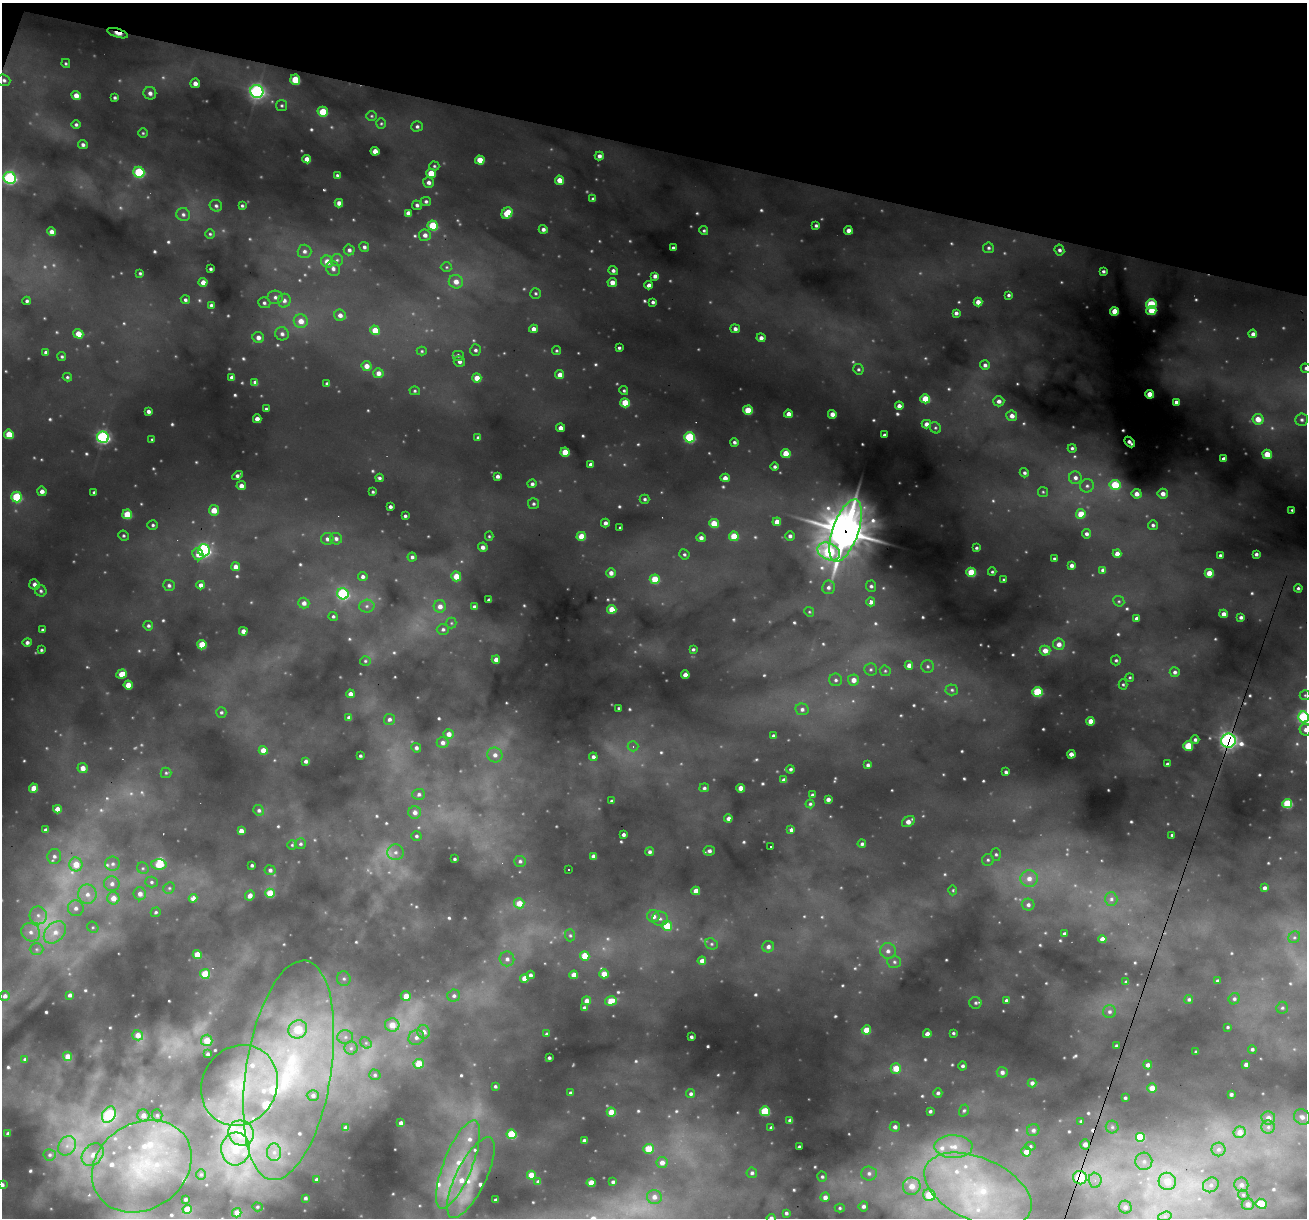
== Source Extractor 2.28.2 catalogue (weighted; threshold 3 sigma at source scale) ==
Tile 2 of 4 x 4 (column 2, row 1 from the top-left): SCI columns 1306-2610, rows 3774-4989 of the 5219 x 5239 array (HDU 1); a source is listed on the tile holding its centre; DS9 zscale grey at full resolution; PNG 1309 x 1220 px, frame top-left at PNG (2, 3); each listed source drawn as its Kron ellipse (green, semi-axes under 4 px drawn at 4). Shown black and unused: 12% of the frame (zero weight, under 3 of 6 exposures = <1% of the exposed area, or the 3 px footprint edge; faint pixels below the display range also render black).
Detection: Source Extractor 2.28.2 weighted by HDU 2 'WHT'; one run over the whole footprint, this tile lists its part. Background 0.291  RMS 0.046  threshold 0.189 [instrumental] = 3 sigma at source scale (4.09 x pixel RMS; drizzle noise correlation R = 1.36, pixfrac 0.8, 0.05/0.05 arcsec/px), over >= 5 px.
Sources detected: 673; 31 too faint to see at this stretch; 2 cosmic-ray / hot-pixel residue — neither listed nor drawn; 25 inside a brighter listed object's ellipse — not listed separately; of the other 615, all 500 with FLUX_AUTO >= 5.28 (the completeness limit of this list) listed and drawn (115 fainter detections not listed), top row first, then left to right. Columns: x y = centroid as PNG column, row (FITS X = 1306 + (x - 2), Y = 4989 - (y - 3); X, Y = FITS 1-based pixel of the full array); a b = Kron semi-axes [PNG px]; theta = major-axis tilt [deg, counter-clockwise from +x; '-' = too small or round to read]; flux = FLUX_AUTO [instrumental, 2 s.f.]
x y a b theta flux
118 33 10 4 -17 56
66 63 4 4 - 5.8
4 80 6 5 - 10
295 80 5 5 - 120
195 83 5 4 - 24
257 91 6 6 - 1100
150 93 6 6 - 19
76 95 5 4 - 31
115 97 3 3 - 8.2
282 105 5 5 - 7.5
323 112 5 5 - 110
371 116 5 5 - 5.9
381 123 5 5 - 6.2
76 124 4 4 - 8.6
417 126 5 5 - 9.9
143 133 4 4 - 5.4
83 145 5 4 - 12
375 151 4 4 - 40
599 156 4 4 - 18
307 159 4 4 - 29
480 160 5 4 - 68
434 166 5 4 - 6.3
139 172 5 5 - 270
431 173 5 4 - 77
337 175 4 3 - 6.8
10 178 6 6 - 630
559 180 4 4 - 43
428 182 5 5 - 17
593 199 4 4 - 12
426 201 5 4 - 8.9
339 203 4 4 - 24
417 205 5 4 - 11
216 206 6 5 - 10
242 206 4 3 - 6.8
408 213 4 4 - 20
507 213 6 5 - 100
183 214 7 6 - 13
816 225 4 3 - 8.5
433 226 5 5 - 160
543 229 4 4 - 15
704 230 4 4 - 6.9
848 230 4 4 - 28
51 232 4 4 - 24
210 234 5 4 - 6.4
425 235 6 5 - 21
364 247 5 4 - 12
673 248 4 3 - 9.6
988 248 5 5 - 9.7
349 250 5 5 - 14
1059 250 5 4 - 12
304 251 7 7 - 16
337 260 6 6 - 10
327 262 6 5 - 46
446 267 6 5 - 7
210 269 3 3 - 7.1
333 269 8 6 -61 18
613 271 5 4 - 12
1103 271 3 3 - 9
140 273 4 3 - 6.5
655 276 4 4 - 19
203 282 4 4 - 25
456 282 7 6 - 36
612 282 4 4 - 33
649 285 4 4 - 19
535 293 5 5 - 7.1
1008 295 4 4 - 8.1
275 297 7 6 - 16
185 300 5 4 - 9.3
27 301 4 3 - 8.6
284 301 7 6 - 19
653 302 4 3 - 10
978 302 4 4 - 30
264 303 6 5 - 10
1151 304 5 4 - 200
211 305 4 3 - 8.5
1151 310 5 4 - 91
1114 311 4 4 - 63
956 313 4 4 - 13
340 315 6 5 - 22
301 321 7 6 - 43
533 329 4 4 - 21
735 329 5 4 - 17
375 330 5 4 - 64
78 334 5 4 - 53
282 334 7 6 - 15
1253 334 4 4 - 18
258 338 6 5 - 23
761 338 4 4 - 20
619 348 4 3 - 8.1
475 350 5 5 - 10
556 350 4 4 - 5.9
422 351 5 4 - 6
46 352 4 4 - 10
458 355 6 5 - 11
62 357 4 4 - 6.6
459 362 6 5 - 14
985 365 5 5 - 15
366 366 5 5 - 33
1306 368 5 4 - 9.9
858 369 5 5 - 8.7
378 373 5 5 - 27
560 375 4 4 - 31
67 377 4 3 - 6.3
232 377 4 4 - 17
477 378 4 4 - 49
255 383 4 4 - 28
327 384 4 3 - 13
415 391 5 4 - 6.7
624 391 4 4 - 6.3
1150 394 4 4 - 62
925 399 5 4 - 110
999 401 5 5 - 19
1176 402 4 4 - 17
625 403 5 4 - 96
899 406 4 4 - 21
266 409 3 3 - 6.8
748 410 5 4 - 110
148 411 4 3 - 14
788 414 4 4 - 25
832 414 4 4 - 31
1012 416 5 5 - 27
257 419 4 4 - 28
1258 419 5 5 - 58
1302 420 6 6 - 12
926 424 4 4 - 26
560 428 4 4 - 25
935 428 6 5 - 7.2
9 434 5 4 - 85
884 435 3 3 - 6.3
103 437 6 5 - 790
478 437 4 4 - 8.1
689 437 5 5 - 310
152 440 4 3 - 5.6
734 442 4 4 - 10
1130 442 6 3 -43 15
1072 448 4 4 - 8
565 452 4 4 - 74
786 453 5 4 - 69
1267 454 5 4 - 82
1223 459 4 3 - 15
590 464 3 3 - 13
775 467 4 4 - 11
1024 473 5 4 - 9.9
237 475 5 4 - 14
497 476 4 3 - 15
379 478 4 4 - 8.9
725 478 4 4 - 28
1075 478 6 6 - 19
532 484 4 4 - 11
1115 485 5 5 - 150
241 486 4 4 - 25
1087 486 7 6 - 13
42 491 4 4 - 21
94 492 3 3 - 6.8
373 492 3 3 - 6.2
1043 492 5 5 - 5.6
1137 494 5 5 - 28
1163 494 5 5 - 28
17 497 5 5 - 220
645 499 5 4 - 8.5
533 504 5 5 - 8.5
390 507 3 3 - 11
214 510 5 5 - 56
1292 510 3 3 - 5.7
127 514 5 5 - 110
1081 514 5 4 - 69
405 516 3 3 - 7.7
777 522 4 4 - 34
605 523 4 3 - 15
714 523 5 4 - 81
153 525 5 5 - 8.2
1153 525 5 5 - 9.4
620 528 3 3 - 5.6
846 531 32 13 71 14000
1086 534 5 4 - 14
124 536 5 5 - 7.5
489 536 4 4 - 5.6
581 536 5 4 - 81
734 536 5 4 - 97
790 536 5 5 - 14
701 538 4 4 - 18
327 539 6 6 - 17
336 539 6 5 - 15
483 547 5 4 - 20
976 548 4 4 - 7.2
204 550 6 6 - 730
829 552 12 8 -25 300
198 554 6 5 - 35
684 554 5 5 - 7.9
1117 554 4 4 - 31
1256 554 4 3 - 12
1220 555 3 3 - 9.3
412 557 4 4 - 10
1054 559 3 3 - 6.9
1071 565 4 3 - 18
236 567 4 4 - 29
1103 570 4 4 - 16
971 572 5 4 - 130
992 572 4 4 - 5.7
611 573 5 5 - 23
1209 573 4 4 - 69
456 576 5 5 - 73
363 577 5 4 - 13
655 579 5 5 - 110
1004 580 3 3 - 5.7
34 584 5 5 - 17
169 585 6 5 - 12
201 585 4 4 - 21
871 586 5 5 - 10
828 587 7 6 - 15
1298 588 4 3 - 8.3
41 591 6 5 - 9.4
343 594 6 5 - 440
489 600 4 4 - 15
1119 601 6 5 - 6.4
871 602 4 4 - 21
304 603 5 5 - 24
367 606 7 6 - 13
440 606 6 6 - 27
474 607 4 4 - 18
612 609 4 4 - 64
809 612 5 4 - 5.3
1223 614 4 4 - 27
333 616 4 4 - 7.2
1241 617 4 3 - 12
1137 618 4 3 - 17
451 623 5 5 - 6.3
148 626 5 4 - 8.7
443 629 6 5 - 11
42 630 3 3 - 7.1
243 631 4 4 - 26
27 643 5 4 - 13
1059 644 5 5 - 31
202 645 5 4 - 97
693 649 3 3 - 7
41 650 3 3 - 6.1
1045 651 5 5 - 43
496 659 4 4 - 24
1116 660 5 5 - 7.9
365 661 5 4 - 6.5
909 665 4 4 - 26
928 666 6 6 - 10
870 669 6 6 - 9.8
885 671 6 5 - 6.4
1175 672 5 5 - 13
122 674 5 4 - 60
685 675 4 4 - 29
1130 677 4 4 - 5.5
836 680 6 6 - 12
853 680 5 5 - 35
1123 684 5 4 - 6.1
128 685 4 4 - 51
952 690 6 5 - 9.6
1037 692 5 5 - 210
350 694 4 4 - 23
1305 695 5 5 - 6.3
619 708 3 3 - 8
802 709 6 5 - 16
221 712 5 5 - 8.1
1304 717 5 5 - 450
349 718 4 4 - 17
389 719 5 5 - 14
1091 721 4 4 - 46
1306 730 6 6 - 20
449 734 5 5 - 28
773 736 4 4 - 8.6
1195 740 4 4 - 11
1228 741 7 7 - 1700
442 743 6 5 - 18
633 746 5 5 - 6.7
1188 746 5 4 - 140
416 748 5 4 - 13
263 750 4 4 - 43
1071 754 4 4 - 25
495 755 7 7 - 23
360 756 3 3 - 6.8
593 757 4 4 - 13
306 761 4 4 - 11
1167 764 3 3 - 8.9
868 765 4 3 - 11
83 768 5 5 - 35
790 769 4 4 - 9.2
1006 772 3 3 - 10
166 773 5 5 - 6.7
784 780 4 4 - 17
34 788 4 4 - 51
704 788 5 4 - 9.2
740 788 4 4 - 38
419 794 6 5 - 13
812 795 4 3 - 11
828 799 4 4 - 18
611 801 3 3 - 6.4
810 804 4 4 - 8
1287 804 5 4 - 190
57 809 4 4 - 33
259 810 5 5 - 11
415 812 6 6 - 22
728 818 4 4 - 20
908 822 7 5 31 30
45 830 4 3 - 11
791 830 4 3 - 22
241 831 4 4 - 26
623 835 4 3 - 12
1172 835 3 3 - 6.7
416 836 5 5 - 8.1
300 844 5 5 - 8.7
862 844 4 4 - 10
292 845 5 5 - 5.9
770 846 3 3 - 7.4
709 851 5 5 - 15
395 852 8 8 - 22
650 852 4 4 - 12
996 854 6 5 - 8.8
54 856 7 7 - 16
593 856 4 4 - 24
454 859 3 3 - 6.6
988 860 6 6 - 9.5
520 861 6 5 - 10
76 864 7 6 - 66
113 864 7 7 - 15
159 865 8 5 -1 80
252 865 3 3 - 6.9
143 868 6 5 - 7.7
270 870 5 5 - 12
569 870 3 3 - 8.1
1029 879 8 8 - 40
151 882 6 5 - 9.3
112 884 8 7 - 21
169 888 6 5 - 7.7
1265 888 4 4 - 15
953 890 5 3 - 5.4
696 891 4 4 - 43
270 893 4 4 - 100
87 894 10 9 - 35
140 894 6 6 - 25
250 895 5 4 - 22
113 898 6 6 - 43
193 898 4 4 - 35
1111 899 7 6 - 13
519 903 5 5 - 62
1028 905 6 6 - 15
76 908 8 8 - 22
156 912 5 4 - 7.7
38 915 9 8 - 27
653 916 6 6 - 27
660 919 8 7 - 17
667 926 5 5 - 110
93 927 6 5 - 7
31 932 10 8 -40 32
55 932 13 9 46 55
1064 934 4 3 - 13
570 935 6 5 - 7.7
1294 937 6 5 - 8.8
1102 939 4 4 - 27
711 944 6 5 - 9.7
768 947 6 5 - 19
36 949 7 6 - 12
888 951 8 8 - 23
197 955 4 4 - 67
585 956 5 4 - 74
507 959 7 7 - 19
702 961 4 4 - 29
894 962 7 6 - 12
205 974 5 5 - 110
604 974 4 4 - 57
530 975 4 4 - 12
574 975 4 4 - 43
524 978 4 4 - 45
344 979 7 7 - 13
1217 981 3 3 - 8.5
1126 982 3 3 - 8.2
69 995 4 3 - 12
5 996 5 5 - 16
406 996 5 5 - 45
454 996 6 6 - 13
1189 999 4 4 - 8.3
1234 999 6 5 - 9.8
1006 1000 4 4 - 7.9
587 1001 4 4 - 26
611 1001 6 4 17 76
975 1003 6 6 - 9.2
584 1008 4 4 - 14
1282 1008 6 5 - 8.3
1109 1012 6 6 - 12
392 1025 7 6 - 62
1228 1027 3 3 - 6.3
298 1029 9 8 - 150
866 1030 4 4 - 59
424 1032 7 6 - 23
953 1033 3 3 - 5.5
546 1034 3 3 - 6.3
927 1034 4 4 - 24
138 1035 5 5 - 30
345 1037 8 6 1 16
416 1037 8 7 - 21
691 1037 3 3 - 9.2
207 1040 6 5 - 65
366 1043 6 5 - 9.5
1116 1046 3 3 - 7.5
351 1048 6 6 - 13
1252 1049 4 4 - 8.7
1196 1052 3 3 - 5.4
208 1054 4 3 - 9.2
68 1056 5 4 - 35
549 1058 3 3 - 7.3
25 1059 3 3 - 6.7
419 1064 5 5 - 81
1246 1064 4 4 - 17
1148 1065 4 4 - 17
963 1066 4 4 - 11
896 1068 5 5 - 73
289 1070 111 42 81 1400
1002 1072 5 5 - 15
375 1075 6 5 - 8.2
1032 1083 4 4 - 14
239 1085 41 37 59 410
495 1086 4 3 - 7.8
1152 1088 5 4 - 40
570 1093 3 3 - 7.6
938 1093 5 4 - 11
691 1094 4 4 - 9.6
1231 1094 4 3 - 8.2
313 1095 6 5 - 13
1125 1098 3 3 - 6.6
964 1110 6 4 72 7.6
765 1111 5 5 - 180
930 1111 4 3 - 8.7
611 1112 4 4 - 58
109 1114 9 6 61 250
143 1115 6 6 - 25
157 1115 6 5 - 7.8
1302 1117 8 7 - 26
1268 1118 7 6 - 24
790 1121 4 4 - 21
1081 1121 4 3 - 5.6
401 1123 4 4 - 19
771 1127 4 3 - 8.8
895 1127 5 5 - 15
1112 1127 6 6 - 11
1268 1127 6 6 - 13
346 1128 4 4 - 29
1033 1130 6 5 - 14
1240 1132 6 5 - 32
8 1133 3 3 - 8.6
241 1133 13 12 - 130
511 1134 5 5 - 170
1140 1137 5 5 - 130
584 1141 4 3 - 13
1085 1144 5 5 - 23
67 1146 10 8 56 33
1030 1146 5 4 - 6
799 1147 3 3 - 6.1
953 1147 19 11 -1 86
236 1149 16 14 84 130
649 1149 5 5 - 83
1218 1149 7 7 - 13
274 1152 8 7 - 22
1026 1152 5 5 - 37
50 1155 6 5 - 8.3
93 1155 13 9 49 44
1144 1161 9 8 - 27
662 1163 5 5 - 26
458 1165 47 14 68 260
142 1166 53 43 34 570
752 1173 5 5 - 12
869 1173 8 7 - 18
201 1174 5 5 - 6.8
531 1175 4 4 - 52
471 1177 44 15 64 180
822 1177 5 4 - 7.4
1080 1178 7 6 - 150
316 1179 4 4 - 7.4
1095 1180 7 6 - 20
1167 1181 9 8 - 68
538 1182 4 3 - 14
613 1182 3 3 - 9.3
591 1183 4 4 - 57
2 1185 3 3 - 9
1211 1185 8 7 - 19
1241 1185 7 7 - 16
912 1186 9 8 - 57
978 1190 57 31 -24 630
929 1195 6 6 - 110
1243 1195 5 5 - 6.5
654 1197 7 7 - 25
825 1197 5 4 - 22
305 1198 4 3 - 9.8
185 1199 3 3 - 8.5
495 1200 3 3 - 12
1248 1204 6 6 - 19
1261 1204 5 5 - 74
863 1206 5 5 - 14
257 1207 5 4 - 5.5
1125 1207 6 6 - 16
840 1208 5 4 - 6.3
187 1209 4 4 - 49
237 1213 5 4 - 35
786 1213 4 3 - 8.6
1165 1216 7 4 18 11
771 1218 4 4 - 15
Overlapping masked pixels (flux is a lower limit): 4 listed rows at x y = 118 33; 846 531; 1228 741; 1080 1178
Isophote crosses this tile's border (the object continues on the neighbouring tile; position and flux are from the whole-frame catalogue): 5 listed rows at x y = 1306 368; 1304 717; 1306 730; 2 1185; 771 1218